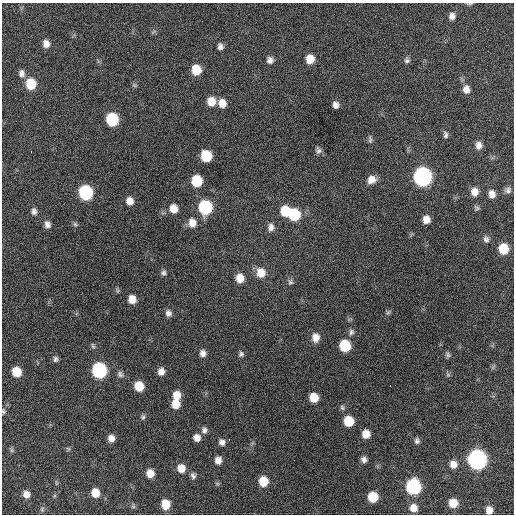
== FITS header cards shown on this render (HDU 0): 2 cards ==
NAXIS1  =                  512 / Axis length
NAXIS2  =                  512 / Axis length

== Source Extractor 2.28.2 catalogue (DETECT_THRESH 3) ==
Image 512 x 512 px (HDU 0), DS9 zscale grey, 1 PNG px = 1 image px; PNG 516 x 516 px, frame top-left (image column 1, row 512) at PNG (2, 3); no overlay
Background 241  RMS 16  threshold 46.8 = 3 sigma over >= 5 px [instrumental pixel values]
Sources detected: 101; all 101 listed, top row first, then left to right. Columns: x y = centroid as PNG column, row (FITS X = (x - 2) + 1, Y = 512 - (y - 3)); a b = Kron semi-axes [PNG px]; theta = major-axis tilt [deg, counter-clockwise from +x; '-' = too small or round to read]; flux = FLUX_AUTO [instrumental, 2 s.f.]
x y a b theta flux
469 4 8 3 1 1400
452 16 8 7 - 5300
154 32 9 3 21 1400
46 44 8 7 - 7000
220 46 8 7 - 3900
310 59 8 7 - 15000
270 60 8 8 - 4700
407 60 8 7 - 3000
196 70 9 8 - 23000
22 73 9 8 - 4800
31 84 9 8 - 30000
134 85 6 5 - 1700
466 89 9 8 - 6800
211 101 9 8 - 14000
222 103 9 8 - 10000
335 105 6 6 - 4800
112 119 9 8 - 69000
445 135 9 6 -81 2900
370 139 10 5 -85 2400
479 145 9 7 -89 5700
318 150 9 7 -67 3400
31 152 3 2 - 2600
206 156 8 8 - 38000
423 177 10 9 - 390000
371 180 10 9 - 9000
197 181 9 8 - 39000
508 190 8 7 - 3500
86 192 9 8 - 120000
474 192 9 8 - 8900
492 194 8 7 - 6800
130 201 8 7 - 8200
205 207 9 8 - 96000
477 208 7 5 -52 2000
174 209 9 8 - 11000
34 211 9 7 -87 4000
285 211 9 8 - 26000
294 215 10 8 -72 49000
426 219 7 7 - 8400
192 223 11 9 -80 10000
47 224 9 8 - 5000
75 224 7 6 - 2100
271 227 11 8 81 5600
486 239 8 7 - 3500
504 249 8 8 - 25000
163 273 7 6 - 2800
261 273 11 10 - 14000
240 278 9 8 - 14000
290 282 8 7 - 2700
117 290 7 4 -72 1500
132 299 8 7 - 11000
388 312 7 5 30 1800
168 313 8 7 - 4400
351 332 8 7 - 3200
316 337 10 8 -89 9200
93 346 8 5 -71 2000
345 346 8 8 - 45000
203 353 9 8 - 5100
241 354 8 7 - 2900
448 355 8 5 -72 2200
55 359 7 6 - 2900
99 370 9 8 - 160000
161 371 8 7 - 6300
17 372 8 7 - 21000
120 374 9 7 -57 3300
448 375 6 5 - 1700
390 385 3 2 - 7000
139 386 8 7 - 21000
177 395 9 8 - 13000
314 397 8 7 - 19000
176 404 8 8 - 13000
342 407 7 6 - 2200
3 411 7 5 -80 2000
143 417 7 5 -79 2100
349 421 8 7 - 27000
204 430 9 8 - 3900
366 434 7 7 - 12000
111 438 7 6 - 6600
197 438 7 7 - 7000
229 439 2 2 - 4600
417 441 8 7 - 3100
222 442 7 7 - 4500
68 449 6 5 - 1600
12 450 7 4 -89 1900
364 459 7 6 - 4300
477 459 9 9 - 490000
218 460 8 7 - 6900
453 464 8 8 - 8600
181 468 9 8 - 11000
150 473 8 7 - 11000
193 476 9 7 -67 3400
263 481 8 8 - 21000
217 484 6 4 -2 1600
413 487 9 8 - 160000
95 493 8 7 - 15000
26 494 7 7 - 7000
373 497 8 7 - 29000
453 503 7 7 - 17000
166 504 9 7 -85 16000
133 506 7 5 -88 1800
413 508 8 8 - 9900
489 510 6 6 - 8500
At the frame edge (FLAGS 8, measured only in part): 3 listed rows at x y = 469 4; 3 411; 489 510